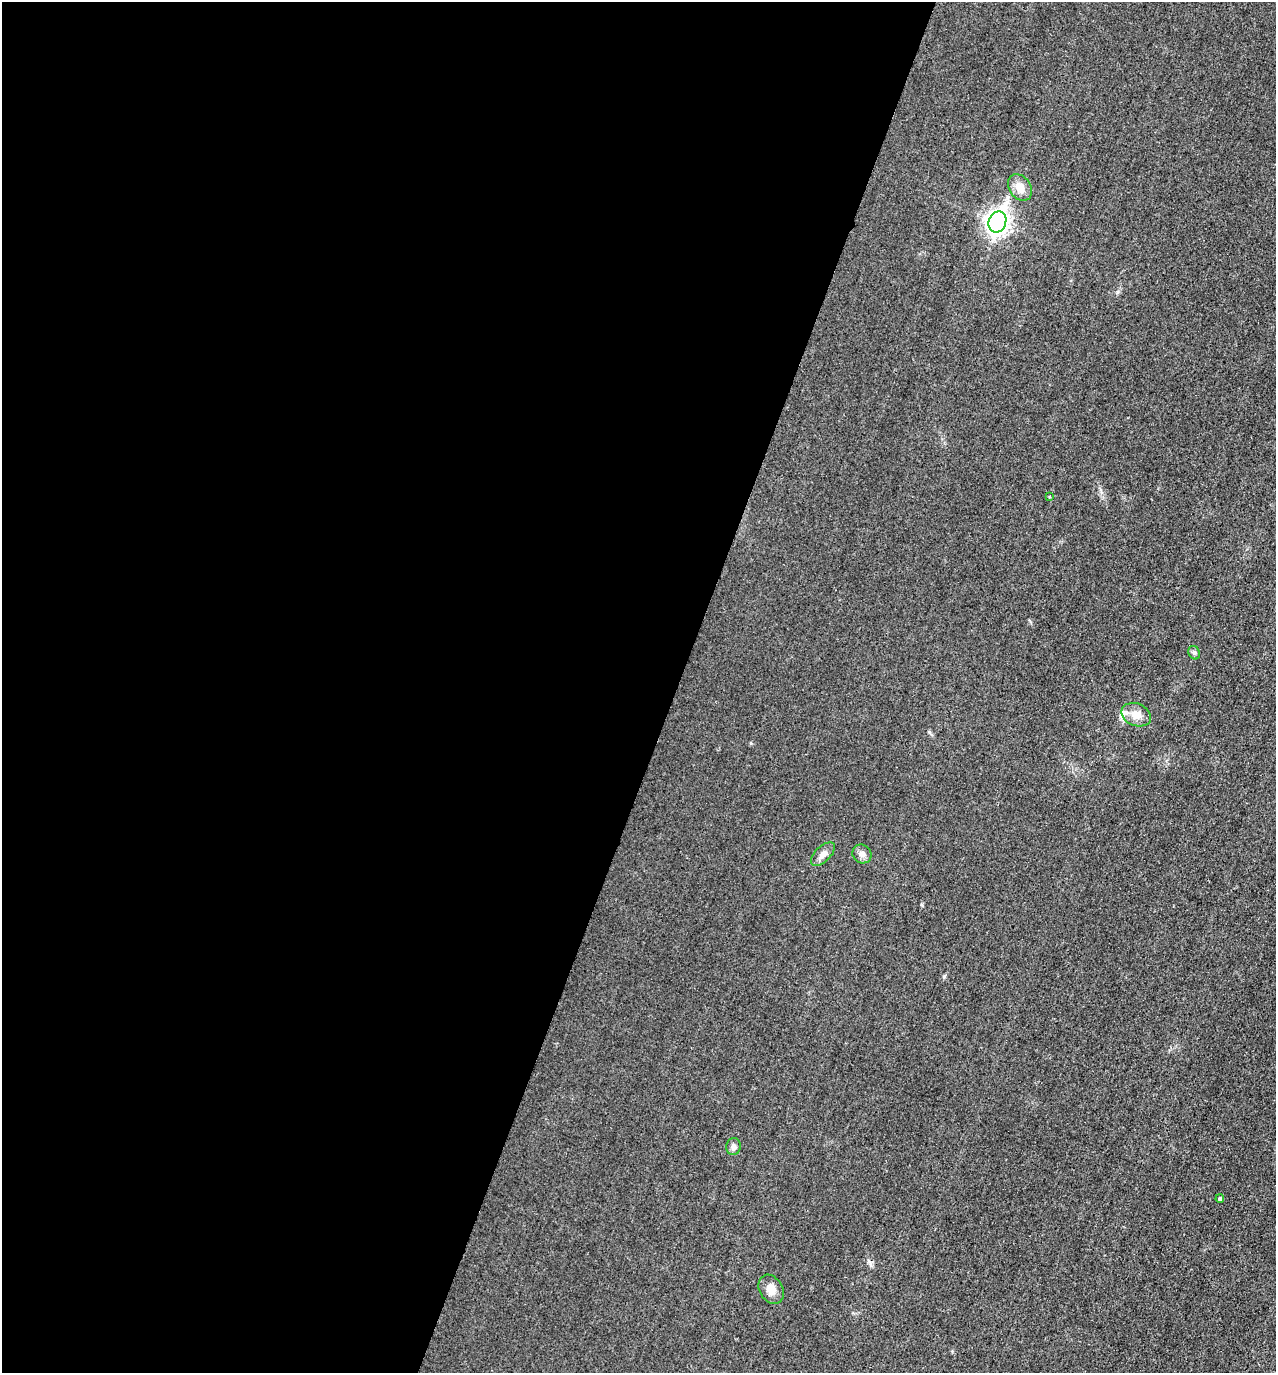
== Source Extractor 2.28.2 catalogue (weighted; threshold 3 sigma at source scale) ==
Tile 5 of 4 x 4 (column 1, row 2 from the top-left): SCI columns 157-1430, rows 2763-4133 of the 5537 x 5528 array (HDU 1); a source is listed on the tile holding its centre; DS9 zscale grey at full resolution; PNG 1278 x 1375 px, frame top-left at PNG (2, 2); each listed source drawn as its Kron ellipse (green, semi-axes under 4 px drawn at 4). Shown black and unused: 53% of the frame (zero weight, under 3 of 4 exposures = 2% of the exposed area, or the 3 px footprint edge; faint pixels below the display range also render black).
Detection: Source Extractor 2.28.2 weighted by HDU 2 'WHT'; one run over the whole footprint, this tile lists its part. Background 0.0264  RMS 0.006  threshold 0.027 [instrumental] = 3 sigma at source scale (4.5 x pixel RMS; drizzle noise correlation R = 1.50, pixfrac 1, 0.05/0.05 arcsec/px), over >= 5 px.
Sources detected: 10; all 10 listed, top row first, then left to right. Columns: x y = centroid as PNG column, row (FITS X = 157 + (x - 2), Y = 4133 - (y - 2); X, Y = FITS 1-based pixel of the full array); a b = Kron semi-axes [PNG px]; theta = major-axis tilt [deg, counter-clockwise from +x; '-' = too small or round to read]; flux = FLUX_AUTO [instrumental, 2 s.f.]
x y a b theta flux
1020 187 14 10 -56 5.7
997 222 11 8 67 360
1050 496 4 2 - 0.54
1194 653 7 5 -66 1.3
1136 715 15 11 -23 7.2
823 854 15 7 44 3.4
862 854 10 9 - 2.8
733 1147 8 7 - 2.5
1220 1199 4 4 - 1.2
771 1289 15 11 -59 5.5
Unlisted compact peaks at least as high as the median listed source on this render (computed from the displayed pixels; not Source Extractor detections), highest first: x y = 929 732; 944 976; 1117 292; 922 905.